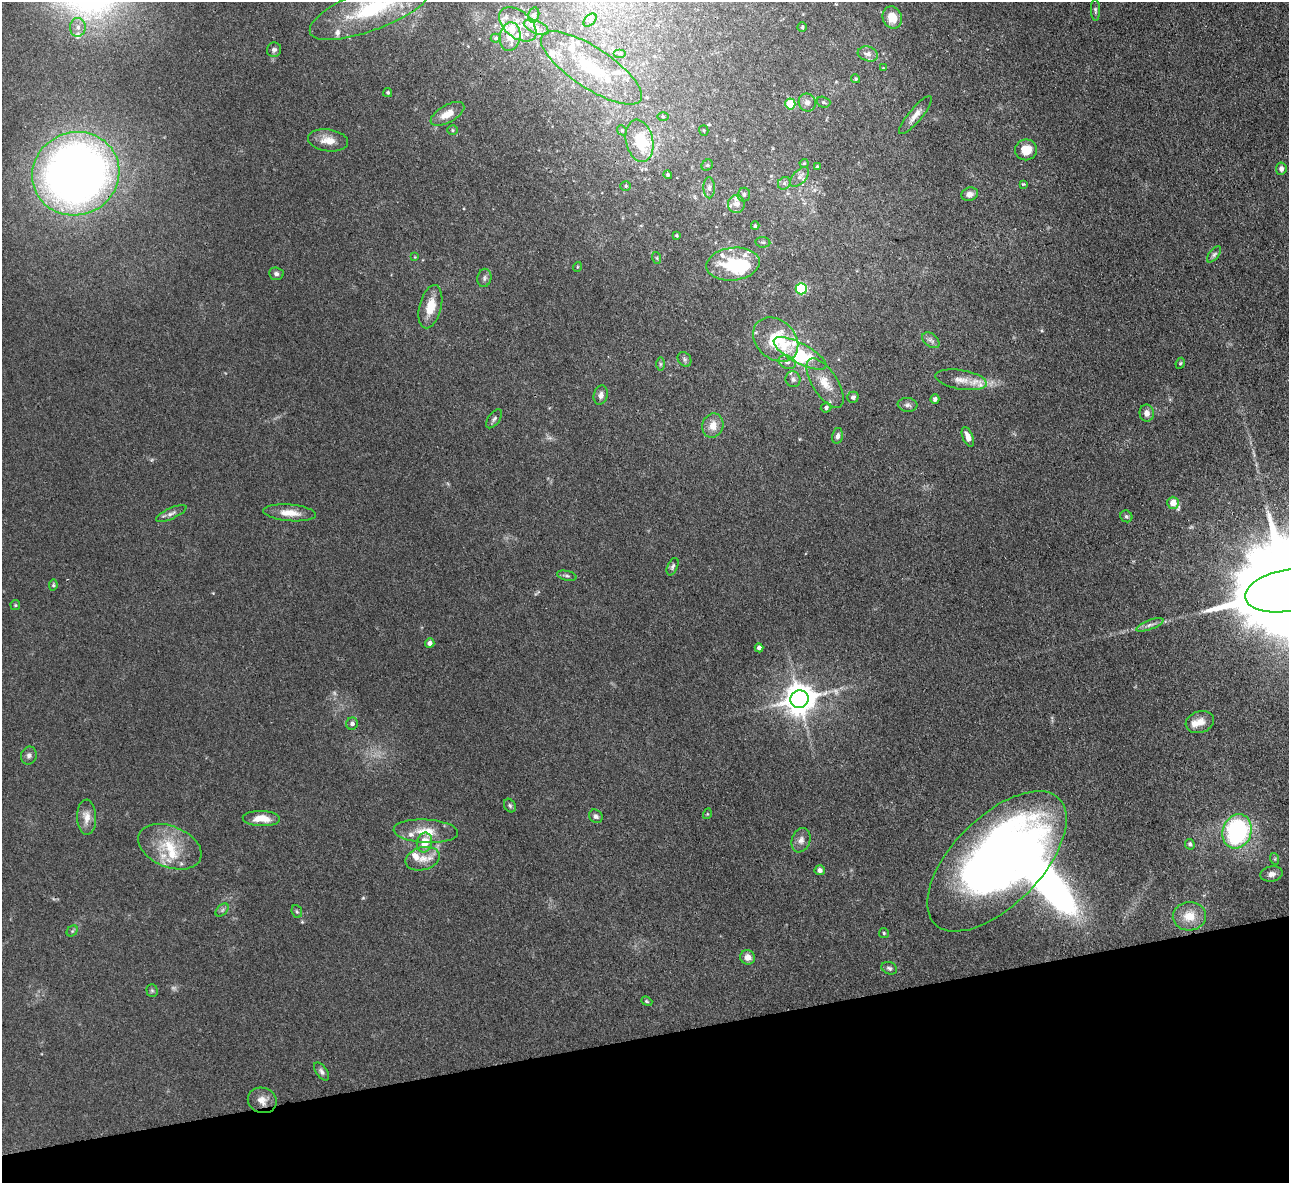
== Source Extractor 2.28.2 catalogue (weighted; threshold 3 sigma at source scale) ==
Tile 14 of 4 x 4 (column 2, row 4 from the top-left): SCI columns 1288-2574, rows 266-1446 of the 5147 x 5132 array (HDU 1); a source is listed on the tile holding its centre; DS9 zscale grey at full resolution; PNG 1291 x 1185 px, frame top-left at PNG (2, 2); each listed source drawn as its Kron ellipse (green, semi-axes under 4 px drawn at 4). Shown black and unused: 12% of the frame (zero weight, under 3 of 4 exposures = <1% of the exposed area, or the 3 px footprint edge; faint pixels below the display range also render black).
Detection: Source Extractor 2.28.2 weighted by HDU 2 'WHT'; one run over the whole footprint, this tile lists its part. Background 0.0862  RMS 0.0069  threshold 0.0309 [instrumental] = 3 sigma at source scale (4.5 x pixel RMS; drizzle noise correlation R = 1.50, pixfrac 1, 0.05/0.05 arcsec/px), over >= 5 px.
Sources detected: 159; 4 too faint to see at this stretch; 5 inside a brighter object's white glare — neither listed nor drawn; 31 inside a brighter listed object's ellipse — not listed separately; the other 119 listed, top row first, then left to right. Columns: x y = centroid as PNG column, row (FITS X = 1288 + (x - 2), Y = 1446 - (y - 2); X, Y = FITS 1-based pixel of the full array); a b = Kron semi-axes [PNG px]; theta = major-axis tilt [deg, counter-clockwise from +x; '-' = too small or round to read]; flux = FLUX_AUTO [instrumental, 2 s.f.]
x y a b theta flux
372 9 66 20 21 63
1095 10 11 4 -89 1.5
534 15 7 5 76 1.8
892 17 11 9 -66 11
590 20 8 5 46 1.8
518 24 21 13 -40 11
78 27 9 8 - 4
536 27 13 6 -23 3.8
802 27 4 4 - 0.93
510 37 14 10 82 7.4
496 38 5 4 - 1.2
274 50 7 7 - 2.1
620 53 6 4 0 1.3
868 54 10 7 -17 3.9
591 68 59 20 -33 47
883 68 3 3 - 0.5
856 79 4 4 - 1.1
388 93 4 4 - 1.1
823 102 7 5 -16 1.3
807 103 9 8 - 3.6
790 104 5 5 - 32
447 114 19 8 30 8.9
915 115 24 6 50 5.8
663 117 6 4 -1 0.86
452 130 5 5 - 0.99
622 130 5 4 - 0.97
704 131 5 4 - 0.97
328 140 20 11 -8 8.7
640 141 21 13 -78 28
1026 150 11 10 - 10
804 163 4 4 - 0.68
707 165 6 5 - 1.1
817 166 3 2 - 0.7
1281 169 6 5 - 2.3
76 174 44 41 23 600
668 175 4 4 - 1.1
799 177 12 6 47 2.9
784 183 7 5 44 1.8
1023 184 4 3 - 0.57
626 186 5 4 - 0.95
709 188 10 5 -89 2.6
970 194 8 6 18 3
744 195 7 6 - 1.9
736 204 9 8 - 4.8
755 226 4 3 - 1
677 235 4 3 - 0.72
763 242 7 5 -8 1.4
1214 254 9 5 52 1.8
415 257 4 3 - 0.47
657 258 6 3 -71 0.79
733 264 27 16 7 34
577 267 5 3 - 0.65
276 274 7 6 - 1.9
484 278 9 7 80 2.1
801 289 5 5 - 55
430 307 22 11 76 12
776 339 25 19 -42 38
931 340 10 6 -40 2.5
800 353 29 10 -27 26
684 359 8 6 -55 1.5
787 362 9 6 -25 2.7
1180 363 6 4 66 0.93
660 364 6 4 90 1
793 379 8 7 - 2.2
961 380 26 9 -10 9.8
825 383 28 12 -57 13
601 395 10 7 79 3.1
853 397 5 5 - 2
935 399 5 4 - 1.7
908 405 10 7 -6 2.4
826 408 5 5 - 1.6
1147 413 8 7 - 4.3
494 419 11 5 52 2
713 426 12 10 70 7.5
837 436 8 5 78 2.3
968 437 10 5 -68 5.4
1173 503 6 5 - 9.9
171 513 16 5 24 2.9
290 513 26 8 -5 9.8
1126 516 6 5 - 1.3
673 567 9 5 67 1.7
567 576 10 4 -14 1.5
53 585 5 4 - 0.93
1287 591 43 21 10 32000
15 605 5 5 - 0.87
1150 625 14 4 20 2.9
430 643 5 4 - 2.8
759 648 4 4 - 2.4
799 699 9 9 - 1200
1200 722 14 10 19 6.7
352 724 6 6 - 2.4
29 755 9 7 69 2.5
510 806 7 5 -59 1.4
707 814 5 3 - 0.59
596 816 7 6 - 2.3
87 817 17 9 -89 7.3
261 818 18 7 -2 11
426 831 32 11 -3 15
1237 831 17 14 73 97
801 840 13 9 69 4
424 843 10 7 77 12
1190 844 5 4 - 1.7
170 847 33 20 -23 27
423 859 17 11 14 8.9
1275 859 6 4 -72 0.89
997 861 88 44 45 530
820 870 5 5 - 3.1
1271 874 11 7 11 3.8
222 910 8 4 45 1.4
297 911 6 5 - 1.2
1189 916 16 14 4 12
72 931 6 4 45 1.1
884 933 5 5 - 0.97
748 957 7 7 - 4.6
889 968 8 6 -20 1.6
152 990 6 5 - 1.2
647 1001 6 4 -22 0.89
322 1072 10 5 -54 2.1
262 1100 14 12 -20 6.6
Overlapping masked pixels (flux is a lower limit): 1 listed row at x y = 76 174
Isophote crosses this tile's border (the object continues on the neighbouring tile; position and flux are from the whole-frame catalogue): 2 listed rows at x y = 372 9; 1287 591
Unlisted compact peaks at least as high as the median listed source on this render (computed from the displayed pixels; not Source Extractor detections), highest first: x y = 363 898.